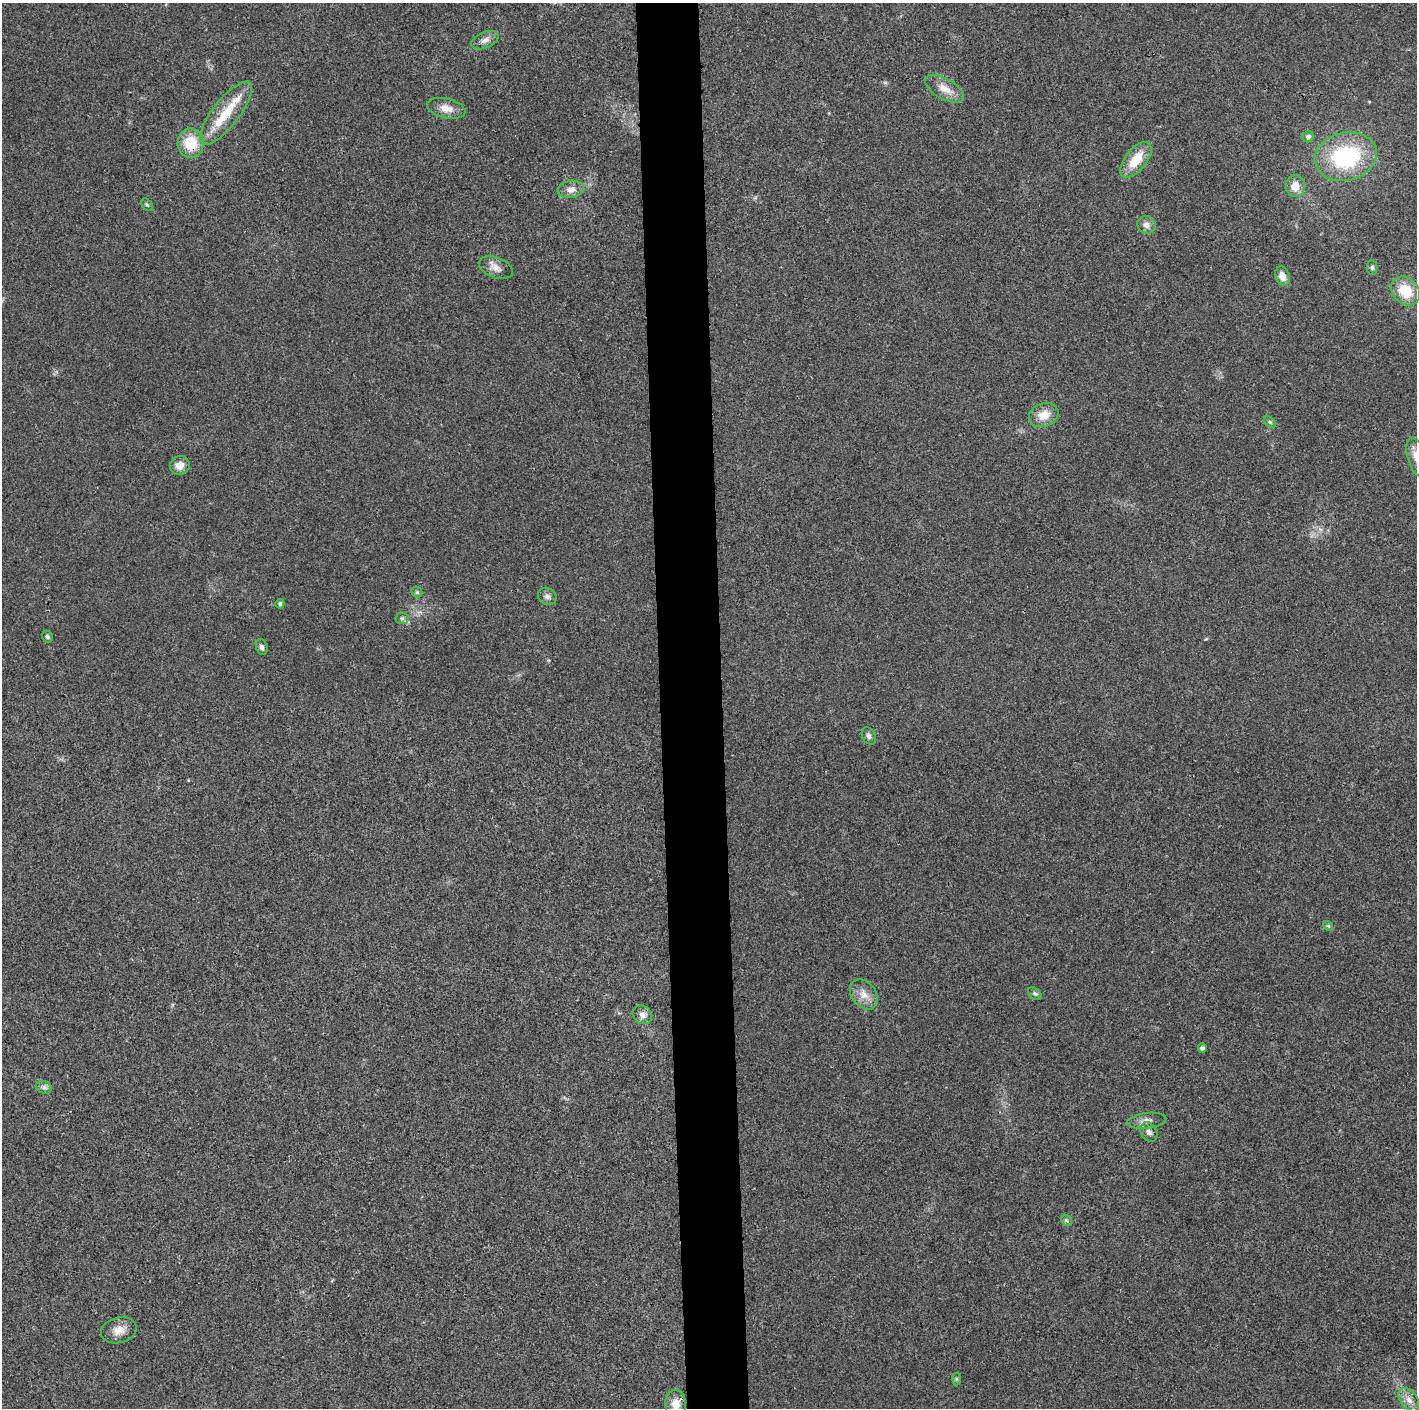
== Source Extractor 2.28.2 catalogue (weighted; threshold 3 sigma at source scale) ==
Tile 5 of 3 x 3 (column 2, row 2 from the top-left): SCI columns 1417-2831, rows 1407-2812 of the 4247 x 4221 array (HDU 1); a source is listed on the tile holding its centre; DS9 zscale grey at full resolution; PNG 1419 x 1410 px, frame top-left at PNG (2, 3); each listed source drawn as its Kron ellipse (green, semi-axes under 4 px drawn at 4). Shown black and unused: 4% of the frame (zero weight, under 3 of 4 exposures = <1% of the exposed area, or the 3 px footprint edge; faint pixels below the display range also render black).
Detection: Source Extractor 2.28.2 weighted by HDU 2 'WHT'; one run over the whole footprint, this tile lists its part. Background 0.0243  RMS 0.0055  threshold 0.0246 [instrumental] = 3 sigma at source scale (4.5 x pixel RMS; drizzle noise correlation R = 1.50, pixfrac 1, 0.05/0.05 arcsec/px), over >= 5 px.
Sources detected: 41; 1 inside a brighter listed object's ellipse — not listed separately; the other 40 listed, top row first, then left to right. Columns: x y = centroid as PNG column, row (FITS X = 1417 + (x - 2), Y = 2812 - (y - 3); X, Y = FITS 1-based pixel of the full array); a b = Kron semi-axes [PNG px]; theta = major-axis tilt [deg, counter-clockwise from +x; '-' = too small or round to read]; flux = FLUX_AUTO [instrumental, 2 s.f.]
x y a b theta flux
485 40 14 8 24 3.4
944 89 21 10 -30 6.9
446 108 19 10 -13 6
226 113 39 13 52 18
1308 137 5 5 - 1.8
191 143 14 13 - 16
1346 157 31 24 13 55
1136 160 21 10 51 13
1295 186 11 9 -87 6.5
571 189 13 8 9 4.2
147 205 7 4 -52 0.91
1147 225 9 8 - 3
496 268 17 10 -20 4.4
1372 268 7 5 -89 1.2
1282 276 10 7 -70 5.3
1405 291 16 12 -47 15
1044 415 15 11 20 7.8
1270 422 7 4 -44 0.89
1416 457 20 9 -75 5.1
180 465 10 9 - 5.1
417 592 6 5 - 0.87
547 596 10 8 -32 2.1
280 604 5 4 - 1.1
402 618 6 6 - 1.3
47 637 6 5 - 1
262 647 8 5 -72 1.7
869 736 9 6 -61 1.8
1328 926 5 4 - 0.79
864 994 16 12 -52 6
1035 994 8 5 -40 1.1
642 1015 10 9 - 3.1
1202 1048 4 4 - 1.5
44 1087 8 6 -21 1.7
1147 1121 20 7 6 3.9
1149 1132 10 7 -57 2.3
1066 1220 6 4 -44 0.87
119 1330 18 12 15 6.1
956 1379 6 4 90 0.81
1409 1400 13 8 -53 4
676 1404 14 10 88 6.7
Overlapping masked pixels (flux is a lower limit): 1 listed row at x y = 191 143
Isophote crosses this tile's border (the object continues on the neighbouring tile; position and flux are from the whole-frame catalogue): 2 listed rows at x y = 1416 457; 676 1404